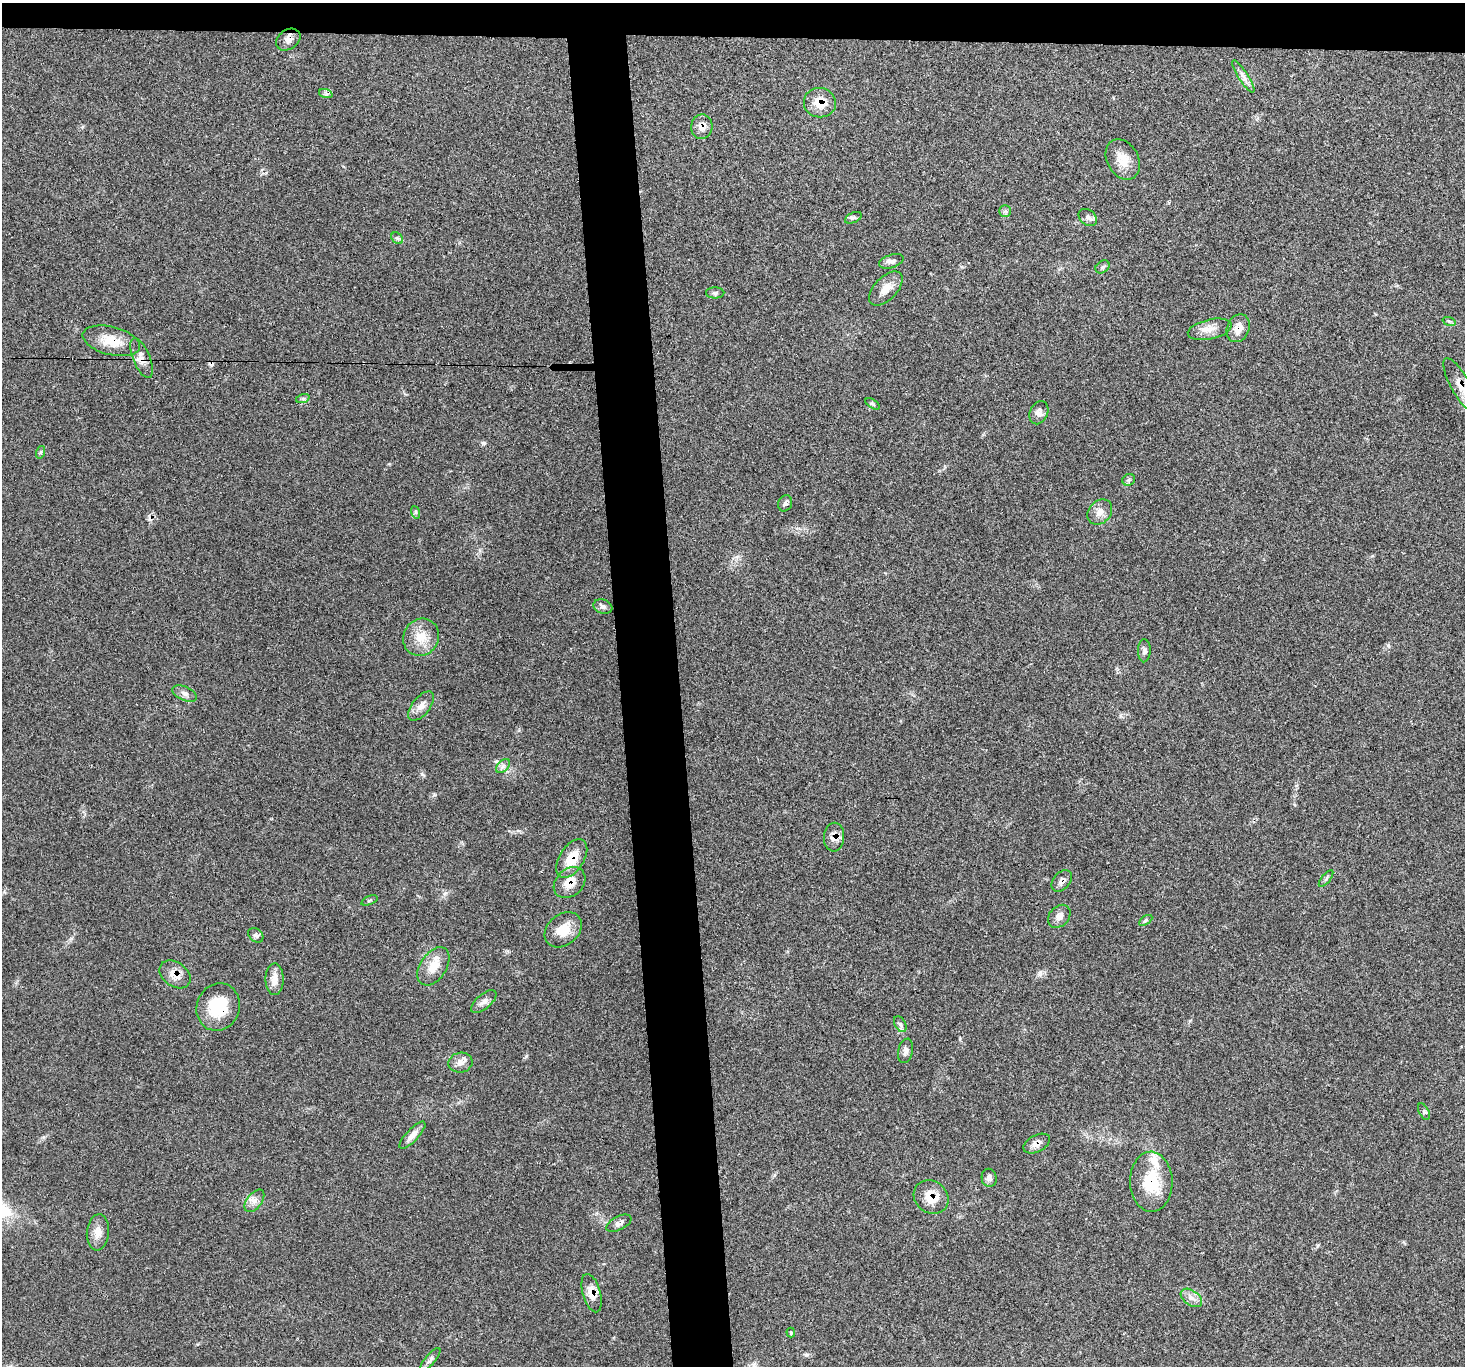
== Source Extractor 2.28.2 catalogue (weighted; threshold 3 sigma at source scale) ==
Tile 2 of 3 x 3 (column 2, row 1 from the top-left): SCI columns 1466-2928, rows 2857-4220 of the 4392 x 4373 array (HDU 1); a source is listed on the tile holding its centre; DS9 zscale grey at full resolution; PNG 1467 x 1368 px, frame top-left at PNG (2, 3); each listed source drawn as its Kron ellipse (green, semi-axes under 4 px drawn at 4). Shown black and unused: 7% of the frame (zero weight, under 3 of 5 exposures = <1% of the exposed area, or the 3 px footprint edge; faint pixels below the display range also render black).
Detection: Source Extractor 2.28.2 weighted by HDU 2 'WHT'; one run over the whole footprint, this tile lists its part. Background 0.0464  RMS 0.004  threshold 0.018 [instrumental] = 3 sigma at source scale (4.5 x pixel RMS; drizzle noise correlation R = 1.50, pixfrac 1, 0.05/0.05 arcsec/px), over >= 5 px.
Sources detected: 68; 2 cosmic-ray / hot-pixel residue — neither listed nor drawn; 1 inside a brighter listed object's ellipse — not listed separately; the other 65 listed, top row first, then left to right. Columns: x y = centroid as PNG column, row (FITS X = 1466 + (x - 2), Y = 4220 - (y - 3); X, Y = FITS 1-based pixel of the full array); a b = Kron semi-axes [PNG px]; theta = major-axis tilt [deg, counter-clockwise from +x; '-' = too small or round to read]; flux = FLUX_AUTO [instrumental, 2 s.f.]
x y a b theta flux
288 40 13 9 34 2.5
1243 77 19 5 -58 2.1
326 94 7 4 -19 0.85
820 103 16 14 -8 6.9
702 127 12 10 87 2.9
1123 159 21 15 -61 6.2
1005 211 6 6 - 0.8
1088 217 10 7 -38 1.6
853 218 9 5 25 0.91
397 238 7 5 -44 0.75
891 261 13 6 17 1.6
1103 267 7 6 - 0.87
886 289 21 11 46 4.9
715 293 9 5 1 0.97
1449 321 7 4 -18 0.61
1238 328 14 11 67 4.2
1210 329 22 10 13 4.2
111 341 29 14 -14 8.8
142 358 21 8 -68 3.4
1460 385 30 9 -61 6.3
303 398 7 4 19 0.76
872 404 8 4 -33 0.62
1039 413 12 9 65 2.1
41 452 6 4 72 0.58
1129 480 6 5 - 0.86
785 503 8 7 - 1.1
415 512 6 4 -71 0.62
1100 512 14 11 47 3.2
603 607 10 7 -20 1.4
421 637 19 17 58 7.5
1144 651 11 6 89 1.4
185 694 13 6 -23 1.7
421 706 17 9 52 3.1
503 766 8 5 45 1.1
834 837 14 10 88 3.1
572 859 21 12 58 8.6
1326 878 10 3 50 0.69
1062 881 12 8 49 2
570 883 17 13 43 6.1
369 900 8 3 21 0.46
1059 916 13 9 47 2.2
1146 920 7 4 32 0.69
563 930 20 15 39 7.8
256 935 8 6 -40 1.1
433 966 21 13 56 6.2
175 974 17 12 -35 4.7
274 979 16 9 89 3.8
484 1002 15 7 40 2.1
218 1007 24 21 67 16
900 1024 8 5 -61 1
906 1051 12 7 76 1.6
460 1063 12 10 9 2.8
1424 1112 9 5 -63 0.9
412 1135 18 6 47 2.8
1037 1143 14 8 27 2.6
989 1178 9 7 -79 1.4
1151 1182 30 21 -88 16
931 1197 18 15 -38 8
254 1201 13 7 52 2.5
619 1223 13 7 27 1.7
98 1232 18 11 85 4.2
592 1293 20 9 -74 4.7
1191 1298 12 7 -35 2.3
791 1333 5 3 - 0.47
430 1360 14 5 50 1.4
Overlapping masked pixels (flux is a lower limit): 17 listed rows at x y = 288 40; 820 103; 702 127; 1238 328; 111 341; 142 358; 1460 385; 834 837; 572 859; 1062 881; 570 883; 175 974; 218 1007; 1037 1143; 1151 1182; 931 1197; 592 1293
Isophote crosses this tile's border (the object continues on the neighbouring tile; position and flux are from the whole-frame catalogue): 1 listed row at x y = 1460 385
Unlisted compact peaks at least as high as the median listed source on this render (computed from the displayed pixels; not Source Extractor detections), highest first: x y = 483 443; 422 774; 806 1355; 526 1056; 1388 645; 434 795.